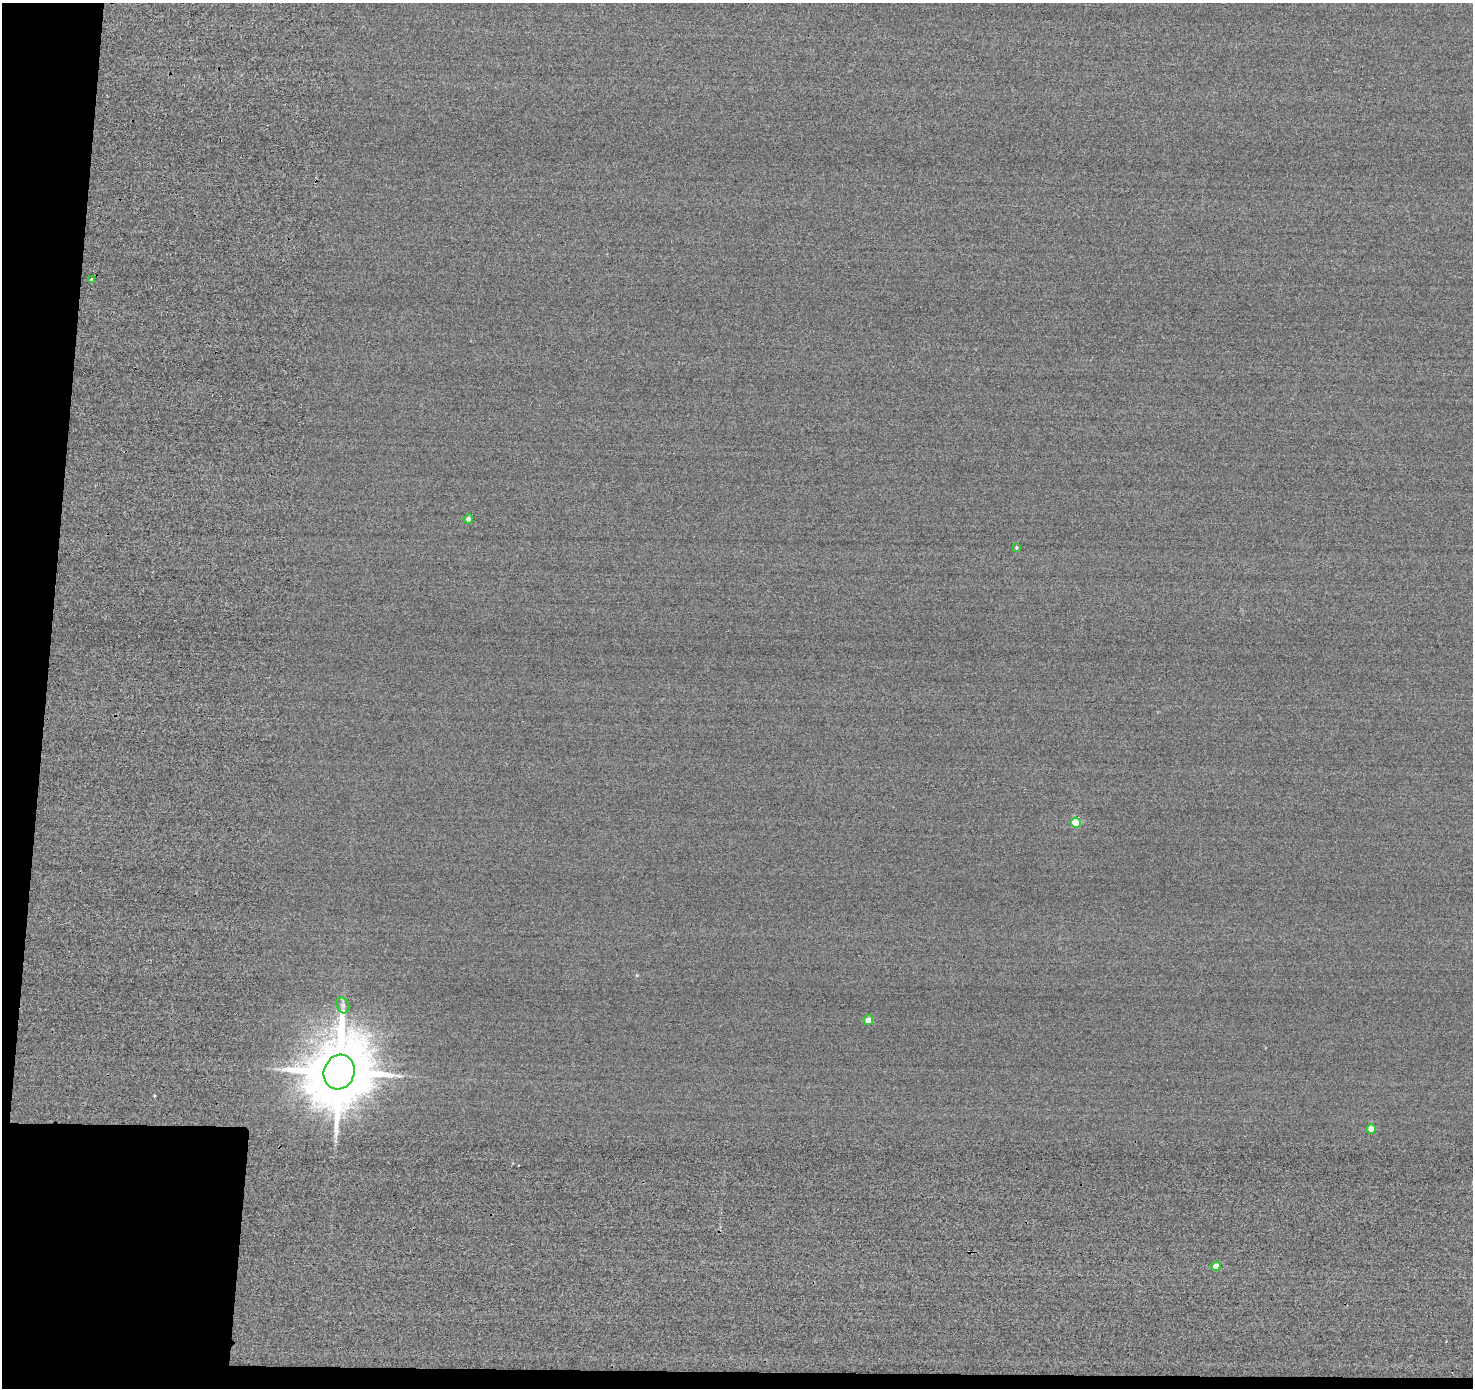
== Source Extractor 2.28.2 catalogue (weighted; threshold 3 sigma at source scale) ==
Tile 7 of 3 x 3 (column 1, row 3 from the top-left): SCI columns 17-1487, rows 215-1600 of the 4678 x 4710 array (HDU 1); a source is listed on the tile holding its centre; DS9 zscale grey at full resolution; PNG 1475 x 1390 px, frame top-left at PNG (2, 3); each listed source drawn as its Kron ellipse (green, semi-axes under 4 px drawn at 4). Shown black and unused: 7% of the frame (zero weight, under 2 of 3 exposures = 12% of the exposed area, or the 3 px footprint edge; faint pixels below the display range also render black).
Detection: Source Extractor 2.28.2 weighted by HDU 2 'WHT'; one run over the whole footprint, this tile lists its part. Background -0.431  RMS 3.3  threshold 14.8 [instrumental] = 3 sigma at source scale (4.5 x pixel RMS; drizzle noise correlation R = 1.50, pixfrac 1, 0.05/0.05 arcsec/px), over >= 5 px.
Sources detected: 9; all 9 listed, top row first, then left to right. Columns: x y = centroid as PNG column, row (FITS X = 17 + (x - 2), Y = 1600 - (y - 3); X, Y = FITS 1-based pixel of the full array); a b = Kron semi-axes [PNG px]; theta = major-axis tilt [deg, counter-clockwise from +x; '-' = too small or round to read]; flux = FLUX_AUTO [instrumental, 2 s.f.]
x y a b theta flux
92 279 3 3 - 2.3e+03
468 519 4 4 - 1.1e+03
1017 548 3 3 - 4.5e+02
1076 823 5 5 - 1.3e+04
343 1005 8 6 -70 1.1e+03
868 1020 5 5 - 3.2e+03
339 1072 17 15 68 3.2e+06
1371 1129 5 4 - 3.4e+03
1216 1266 4 4 - 2.6e+03